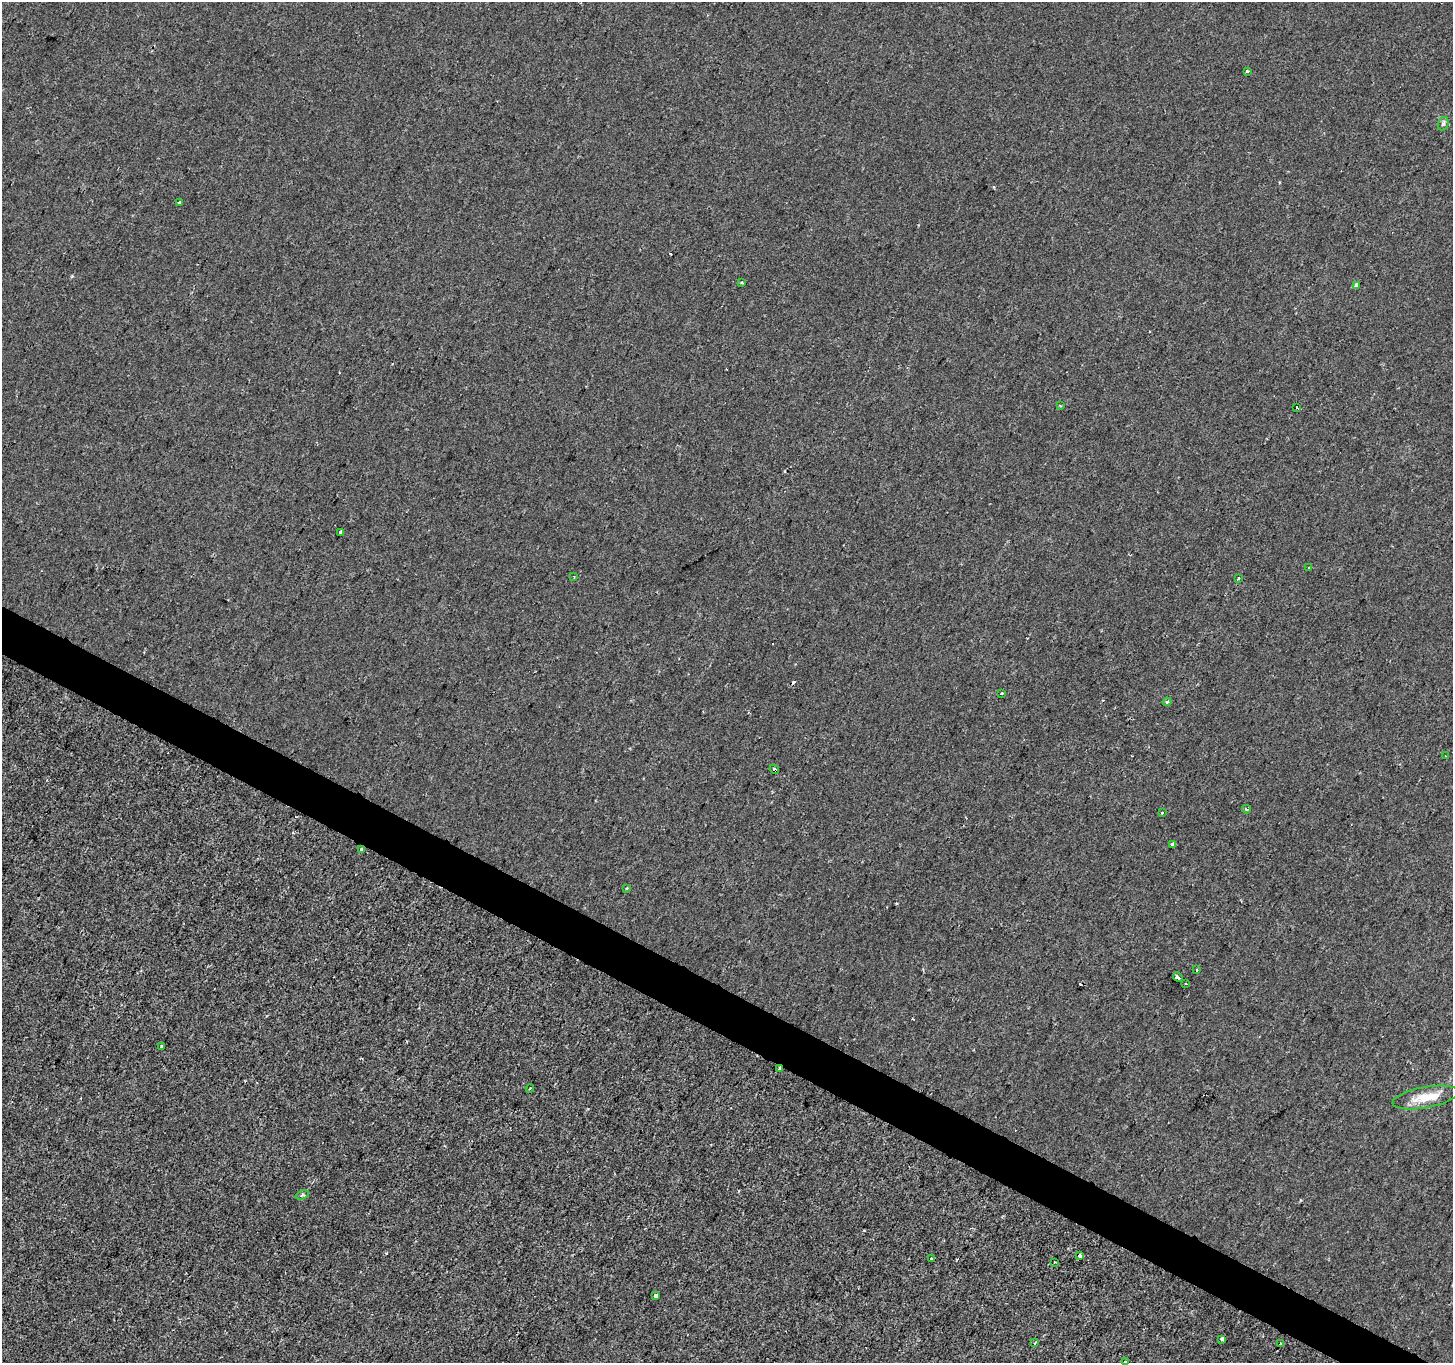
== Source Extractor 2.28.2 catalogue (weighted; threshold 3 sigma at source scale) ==
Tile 6 of 4 x 4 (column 2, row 2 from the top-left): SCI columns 1462-2912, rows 2985-4345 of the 5815 x 5902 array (HDU 1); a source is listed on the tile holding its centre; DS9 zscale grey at full resolution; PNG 1455 x 1365 px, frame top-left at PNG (2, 2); each listed source drawn as its Kron ellipse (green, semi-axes under 4 px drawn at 4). Shown black and unused: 3% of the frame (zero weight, under 2 of 3 exposures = <1% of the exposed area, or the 3 px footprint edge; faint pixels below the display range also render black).
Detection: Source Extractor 2.28.2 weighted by HDU 2 'WHT'; one run over the whole footprint, this tile lists its part. Background 2.39e-05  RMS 0.0027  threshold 0.0123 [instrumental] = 3 sigma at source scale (4.5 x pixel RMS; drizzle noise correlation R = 1.50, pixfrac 1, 0.0396/0.0396 arcsec/px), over >= 5 px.
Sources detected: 41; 5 cosmic-ray / hot-pixel residue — neither listed nor drawn; the other 36 listed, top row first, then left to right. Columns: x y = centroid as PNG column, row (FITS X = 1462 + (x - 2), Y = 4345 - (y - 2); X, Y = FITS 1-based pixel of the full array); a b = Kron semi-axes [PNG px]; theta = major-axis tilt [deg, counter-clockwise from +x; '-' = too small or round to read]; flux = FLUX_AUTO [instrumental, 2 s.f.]
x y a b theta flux
1248 71 3 3 - 0.68
1443 124 7 5 73 0.63
179 202 3 3 - 0.79
741 282 3 2 - 0.38
1356 285 4 3 - 2.8
1060 406 3 2 - 0.29
1297 407 3 3 - 1.1
341 532 4 3 - 1.6
1309 568 3 3 - 0.35
574 577 3 2 - 0.32
1238 578 3 3 - 0.98
1002 693 3 2 - 0.41
1167 702 4 4 - 0.76
1445 756 3 2 - 0.3
774 769 5 3 - 4.1
1246 809 4 3 - 0.4
1162 813 3 3 - 0.7
1172 844 4 3 - 3.1
361 850 4 3 - 0.78
627 888 4 2 - 0.26
1197 970 3 2 - 0.32
1178 977 5 3 - 2.9
1185 984 3 3 - 1.5
161 1046 3 3 - 0.69
780 1069 3 3 - 1
530 1088 4 3 - 0.29
1425 1097 33 10 10 6
302 1195 7 4 22 0.51
1079 1256 4 3 - 0.88
931 1258 4 2 - 0.23
1055 1262 3 2 - 0.29
656 1296 4 3 - 1.1
1222 1339 3 3 - 1.1
1035 1343 3 2 - 0.44
1281 1344 3 3 - 0.5
1125 1362 3 2 - 0.3
Overlapping masked pixels (flux is a lower limit): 3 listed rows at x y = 774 769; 361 850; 780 1069
Isophote crosses this tile's border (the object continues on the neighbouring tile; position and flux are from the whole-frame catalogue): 1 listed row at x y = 1125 1362